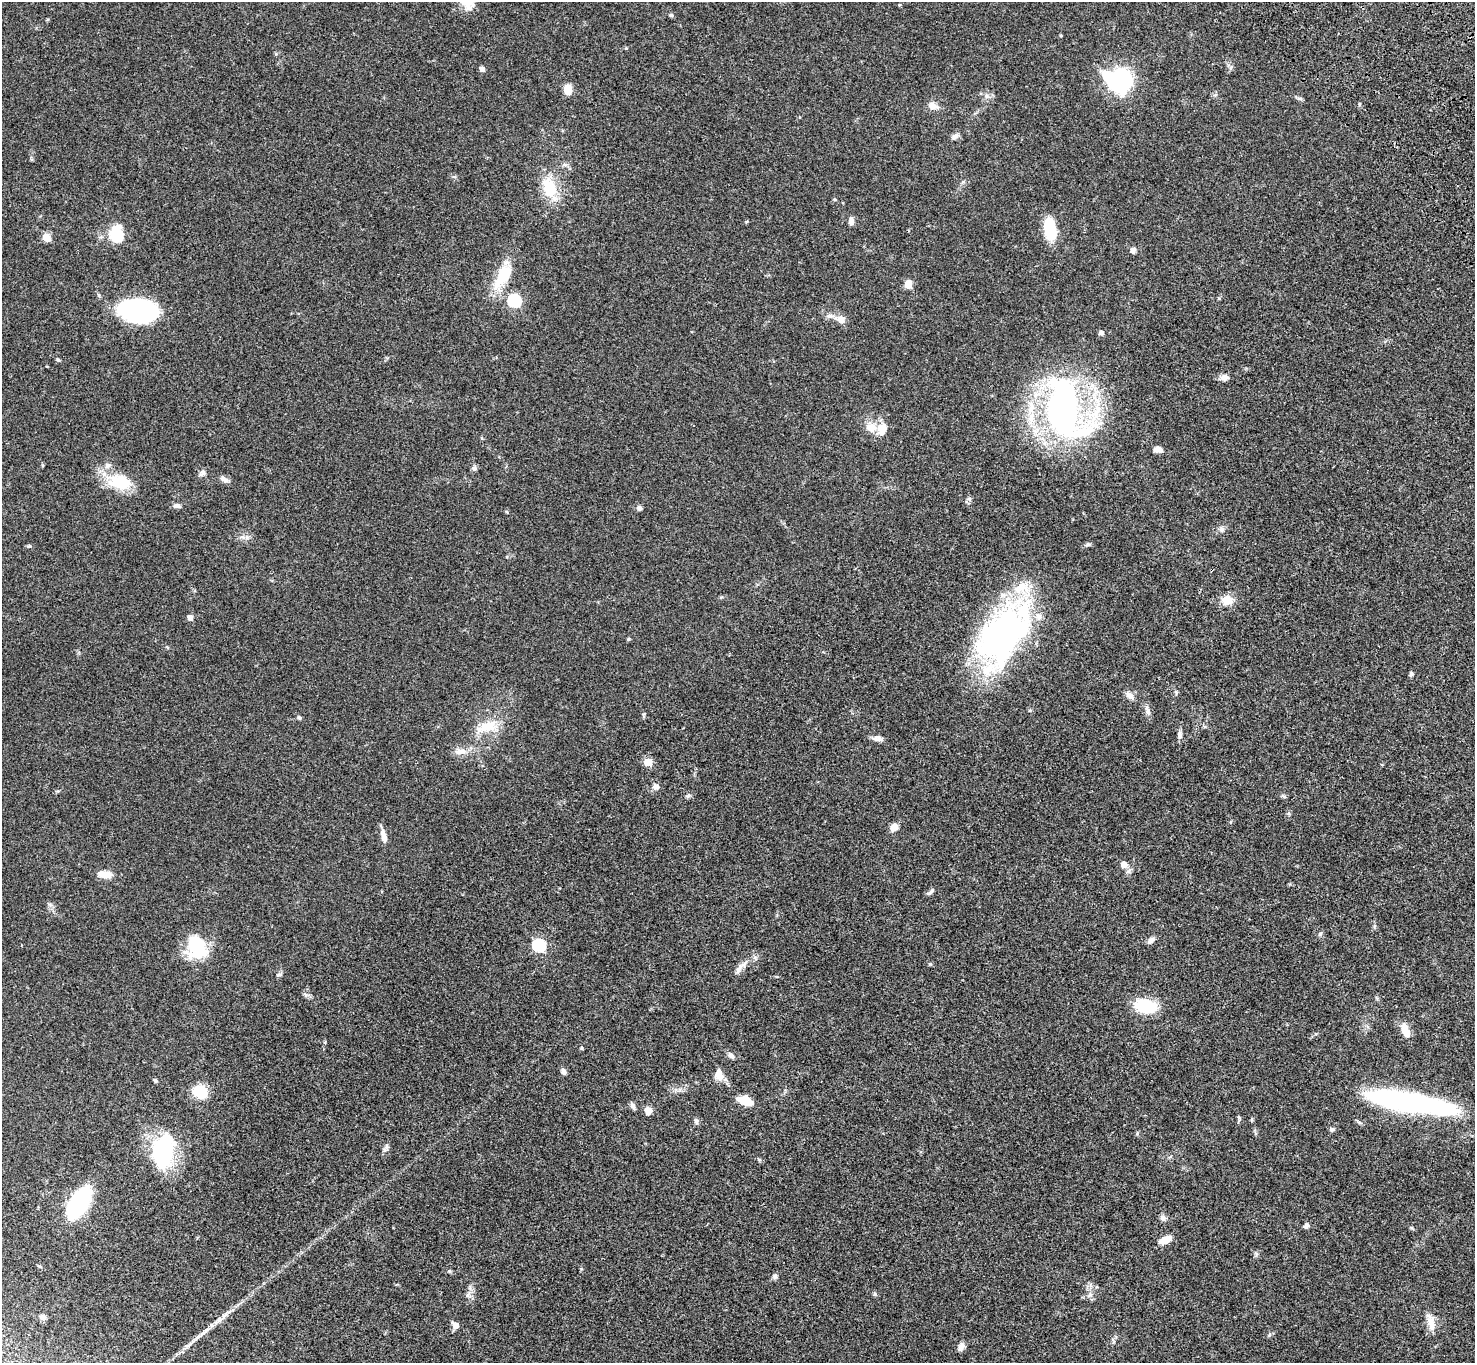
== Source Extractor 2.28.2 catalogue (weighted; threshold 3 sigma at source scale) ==
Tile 10 of 4 x 4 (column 2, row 3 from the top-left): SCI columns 1578-3050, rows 1745-3105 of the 6099 x 6072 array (HDU 1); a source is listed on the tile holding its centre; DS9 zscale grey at full resolution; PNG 1477 x 1365 px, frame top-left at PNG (2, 2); no overlay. Shown black and unused: <1% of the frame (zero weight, under 3 of 4 exposures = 6% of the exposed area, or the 3 px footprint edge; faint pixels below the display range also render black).
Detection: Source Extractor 2.28.2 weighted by HDU 2 'WHT'; one run over the whole footprint, this tile lists its part. Background 0.0459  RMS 0.0051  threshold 0.0231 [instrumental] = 3 sigma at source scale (4.5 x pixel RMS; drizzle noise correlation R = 1.50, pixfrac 1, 0.05/0.05 arcsec/px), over >= 5 px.
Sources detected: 107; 3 inside a brighter object's white glare — not listed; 7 inside a brighter listed object's ellipse — not listed separately; the other 97 listed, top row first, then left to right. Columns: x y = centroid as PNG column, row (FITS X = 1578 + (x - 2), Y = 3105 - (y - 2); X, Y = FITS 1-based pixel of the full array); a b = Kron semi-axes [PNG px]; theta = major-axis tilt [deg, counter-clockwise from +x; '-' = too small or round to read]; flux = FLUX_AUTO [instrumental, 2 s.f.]
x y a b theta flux
468 3 19 14 -3 5.5
671 15 5 5 - 0.73
482 69 6 5 - 1.5
1121 80 21 19 70 54
568 89 9 7 -76 6
986 96 7 4 -90 1.1
1359 104 5 4 - 0.63
933 106 14 8 -18 3.3
955 137 10 7 36 1.8
550 188 25 17 -73 17
851 221 9 6 -88 2.1
1050 229 22 12 -78 18
116 234 12 11 - 22
46 237 9 7 -68 4.3
1133 250 7 6 - 1.9
503 275 38 15 61 17
908 284 9 8 - 4.1
514 301 6 6 - 62
138 310 32 18 -6 90
841 319 12 8 -15 3.8
1101 333 6 6 - 1.4
58 360 5 5 - 0.71
1224 377 11 8 16 2.5
1064 410 60 39 -70 190
882 429 17 12 76 6.1
482 438 5 3 - 0.45
1158 449 9 6 0 2.9
42 465 5 3 - 0.47
474 468 7 6 - 1.3
202 473 11 7 41 1.6
224 479 11 7 -30 2
119 482 31 19 -10 17
177 506 9 6 3 1.7
639 508 7 6 - 1.3
1222 529 9 7 -83 1.6
1088 544 6 5 - 0.81
29 546 5 4 - 0.6
1227 600 11 10 - 7
190 618 6 5 - 2
1003 636 76 44 64 130
629 639 6 4 89 0.51
1411 674 8 5 74 0.87
1129 695 11 7 -44 2.7
1147 711 15 6 -75 2.3
299 717 6 5 - 0.79
487 726 32 13 19 11
1180 735 11 6 -84 1.7
877 738 14 6 -7 2.3
460 751 19 8 6 4.1
648 762 5 5 - 14
656 787 7 7 - 2.3
688 796 7 4 19 0.82
1289 813 6 4 -90 0.71
894 827 7 6 - 5.1
383 836 17 6 -76 3.7
1124 864 10 9 - 3.3
105 874 19 9 -8 4.7
931 892 13 4 40 1.2
50 905 7 4 -19 0.89
1151 940 9 6 41 2
539 945 6 6 - 57
195 946 27 20 -75 25
739 969 16 6 61 2.6
279 974 8 5 10 0.96
305 994 8 4 -53 1
1145 1006 18 11 -10 24
1405 1030 18 8 -71 6.2
582 1048 5 4 - 0.55
731 1055 10 6 -38 1.9
563 1072 7 6 - 1.8
719 1075 14 10 -76 4.6
155 1080 5 4 - 0.83
200 1092 11 9 -25 21
747 1101 15 10 -30 6.9
1406 1101 47 22 -4 82
633 1106 10 5 -63 1.4
648 1111 9 8 - 3
1239 1118 7 4 -79 0.82
696 1121 7 6 - 1.3
1332 1129 7 5 0 0.93
386 1146 9 4 82 1.2
163 1151 21 13 79 76
759 1159 6 4 -19 0.64
79 1203 22 10 60 88
1163 1218 9 7 -34 1.5
1306 1225 7 6 - 1.3
1165 1240 13 7 20 5.7
449 1271 5 5 - 0.62
775 1276 8 6 -86 1.2
875 1294 6 5 - 0.74
468 1295 9 5 57 1.6
224 1315 15 5 49 2.9
43 1317 7 6 - 2.1
1431 1322 26 9 -76 5.5
455 1325 8 6 -44 2.9
1113 1341 7 4 -72 0.71
961 1346 11 7 66 2.4
Isophote crosses this tile's border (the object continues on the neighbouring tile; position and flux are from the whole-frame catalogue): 1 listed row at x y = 468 3
Unlisted compact peaks at least as high as the median listed source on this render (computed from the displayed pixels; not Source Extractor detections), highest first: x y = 1320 934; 1219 298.